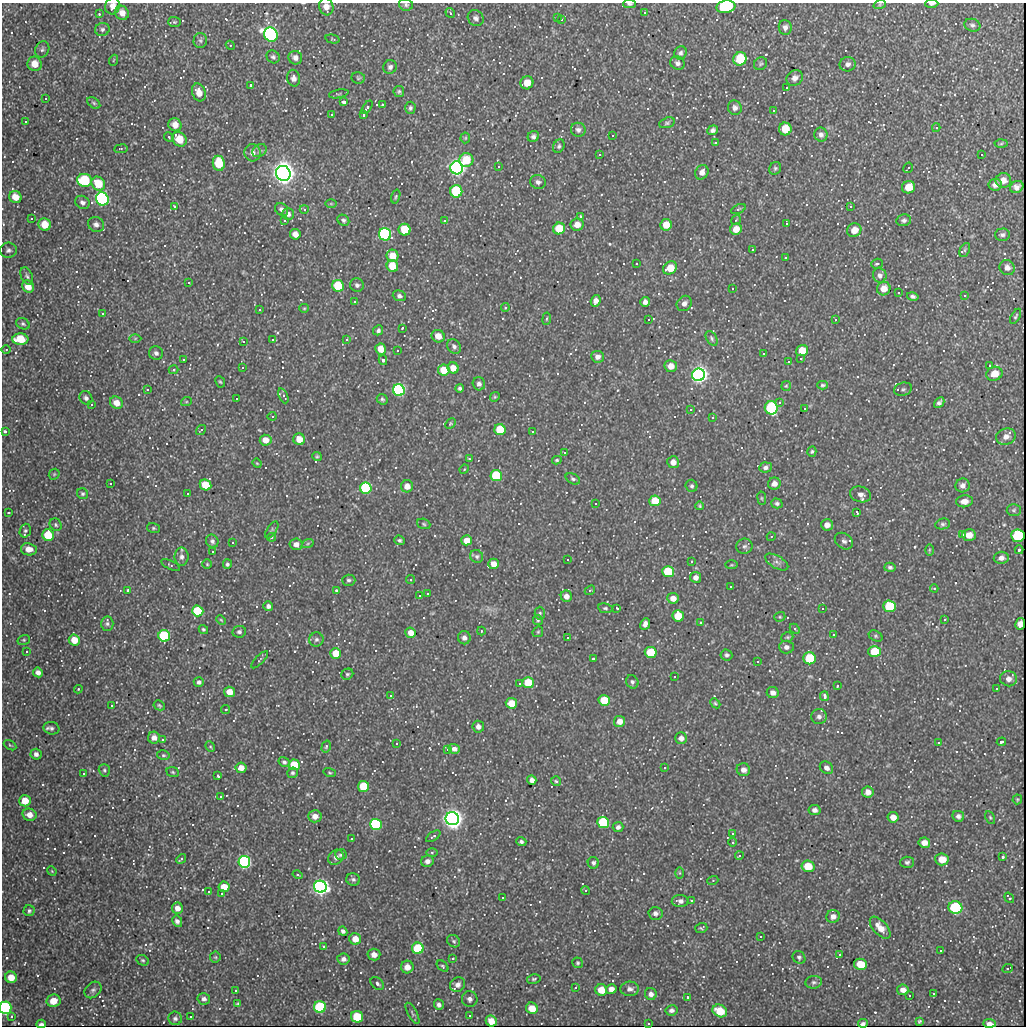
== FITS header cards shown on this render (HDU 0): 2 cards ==
NAXIS1  =                 1024
NAXIS2  =                 1024

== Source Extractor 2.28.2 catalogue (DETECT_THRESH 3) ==
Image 1024 x 1024 px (HDU 0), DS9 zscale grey, 1 PNG px = 1 image px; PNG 1028 x 1028 px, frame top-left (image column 1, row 1024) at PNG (2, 3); each listed source drawn as its Kron ellipse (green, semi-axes under 4 px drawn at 4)
Background 304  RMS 12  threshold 35.6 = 3 sigma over >= 5 px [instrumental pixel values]
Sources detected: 653; of the 653, the 500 brightest by FLUX_AUTO listed and drawn (153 fainter detections omitted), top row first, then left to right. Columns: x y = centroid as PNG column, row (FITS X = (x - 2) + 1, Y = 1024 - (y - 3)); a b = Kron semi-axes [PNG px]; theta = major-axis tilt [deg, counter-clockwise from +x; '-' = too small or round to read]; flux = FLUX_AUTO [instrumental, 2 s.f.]
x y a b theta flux
629 4 6 3 -1 1.2e+03
880 4 6 4 19 1.0e+03
932 4 6 3 2 2.7e+03
406 5 7 6 - 1.8e+03
112 6 8 7 - 5.4e+03
326 7 8 7 - 6.3e+03
726 7 10 6 8 4.8e+04
644 12 3 3 - 1.3e+03
122 13 7 6 - 6.8e+03
450 13 5 4 - 1.0e+03
99 14 3 3 - 7.8e+02
557 17 4 3 - 8.8e+02
476 18 8 7 - 3.0e+03
561 19 4 3 - 1.4e+03
174 22 6 5 - 1.2e+03
972 25 8 6 -16 2.3e+03
785 27 7 6 - 3.1e+03
102 29 7 6 - 2.3e+03
271 35 7 6 - 3.6e+05
332 39 7 4 -14 9.4e+02
200 40 7 6 - 2.0e+03
230 45 5 4 - 9.1e+02
42 49 8 6 63 2.0e+03
680 53 7 6 - 2.2e+03
273 57 7 6 - 2.0e+03
295 58 7 6 - 3.9e+03
740 59 7 6 - 3.0e+04
114 60 5 3 - 8.0e+02
677 63 7 6 - 2.7e+03
35 64 7 7 - 9.6e+03
760 64 7 6 - 1.5e+03
848 64 8 7 - 3.2e+03
390 67 7 6 - 2.4e+03
294 78 8 6 -78 3.9e+03
358 78 7 6 - 1.4e+03
795 78 9 7 39 4.4e+03
527 83 6 6 - 1.1e+04
250 85 4 3 - 1.4e+03
786 88 3 3 - 8.3e+02
399 91 5 5 - 1.5e+03
199 92 9 6 -72 8.6e+03
339 94 10 3 11 1.2e+03
45 98 3 3 - 2.6e+03
343 102 4 3 - 5.5e+03
94 103 7 5 -37 1.6e+03
382 104 3 3 - 2.3e+03
367 107 7 4 55 2.1e+03
410 108 6 5 - 1.9e+03
735 108 7 7 - 3.4e+03
773 110 3 3 - 8.5e+03
332 114 4 4 - 8.6e+02
363 115 3 3 - 1.0e+03
25 121 3 3 - 1.6e+03
667 123 8 5 17 1.6e+03
175 125 7 6 - 7.2e+03
936 128 4 4 - 1.1e+03
785 129 6 6 - 1.4e+04
578 130 7 7 - 2.9e+03
713 130 5 4 - 2.4e+03
612 135 3 3 - 1.2e+03
821 135 7 6 - 3.0e+03
533 136 6 5 - 2.3e+03
169 137 5 4 - 9.1e+02
465 138 5 5 - 1.1e+03
179 139 8 6 -44 1.7e+04
715 143 3 3 - 8.6e+02
1001 144 6 4 3 9.9e+02
559 146 7 5 64 1.7e+03
121 149 7 3 8 8.5e+02
259 150 7 6 - 1.8e+03
252 153 8 8 - 4.4e+03
599 154 3 3 - 2.0e+03
981 154 3 3 - 9.7e+02
466 160 7 7 - 2.0e+04
219 163 8 6 -83 2.4e+04
498 166 3 3 - 1.3e+03
457 168 6 6 - 7.9e+05
775 168 7 5 57 1.5e+03
908 168 5 2 - 1.5e+03
702 172 7 6 - 4.7e+03
283 173 8 7 - 1.7e+06
84 180 7 6 - 4.2e+04
1003 180 8 7 - 5.9e+03
538 182 8 7 - 2.9e+03
98 184 7 6 - 2.0e+04
995 185 6 6 - 4.0e+03
909 187 7 6 - 1.2e+04
1017 187 7 5 32 4.3e+03
456 191 6 6 - 6.4e+04
15 197 6 6 - 8.4e+03
396 197 7 4 73 1.1e+03
102 199 7 6 - 2.4e+05
82 202 7 6 - 2.9e+03
331 204 6 4 0 9.6e+02
174 206 3 3 - 3.3e+03
850 206 4 3 - 8.5e+02
282 209 7 6 - 2.9e+03
304 209 4 4 - 1.0e+03
738 209 8 3 26 9.9e+02
288 214 6 5 - 3.2e+03
580 216 3 3 - 1.2e+03
31 218 3 3 - 1.6e+03
284 220 3 3 - 1.5e+03
343 220 6 5 - 1.8e+03
736 220 5 3 - 8.7e+02
904 220 7 6 - 2.1e+03
444 221 3 3 - 1.8e+03
786 223 4 3 - 3.4e+03
96 224 8 7 - 3.3e+03
577 224 6 6 - 7.0e+03
45 225 6 6 - 1.2e+04
666 225 6 5 - 1.1e+04
559 228 6 6 - 2.0e+04
736 229 6 5 - 8.5e+03
405 230 6 6 - 2.8e+04
854 230 7 6 - 8.7e+03
295 234 5 5 - 5.6e+03
385 234 6 6 - 2.2e+05
1002 235 7 6 - 2.2e+03
752 249 3 3 - 3.3e+03
8 250 8 7 - 2.7e+03
965 250 7 5 64 1.4e+03
392 256 6 6 - 1.2e+04
785 258 4 3 - 9.8e+02
636 263 3 3 - 1.1e+03
877 264 6 4 17 1.7e+03
392 266 6 5 - 1.6e+04
670 268 7 6 - 1.5e+04
1007 268 8 7 - 4.2e+03
880 275 7 6 - 2.9e+03
27 276 9 5 -66 2.0e+03
188 282 3 3 - 1.3e+03
357 285 7 6 - 2.5e+03
28 286 6 5 - 9.1e+03
338 286 6 5 - 3.7e+04
732 288 3 3 - 2.1e+03
884 289 7 6 - 8.6e+03
898 292 3 3 - 2.2e+03
964 295 3 2 - 8.1e+02
399 296 7 5 -19 2.3e+03
913 296 6 4 -13 2.3e+03
596 301 6 4 71 4.6e+03
354 302 4 3 - 1.0e+03
645 302 5 5 - 3.2e+03
684 303 8 7 - 4.1e+03
304 308 5 4 - 9.1e+02
505 308 4 3 - 1.4e+03
259 310 3 2 - 9.7e+02
102 313 3 3 - 1.6e+03
1016 316 8 3 61 1.1e+03
547 319 6 3 81 9.3e+02
648 319 3 2 - 1.0e+03
835 319 3 3 - 1.4e+03
23 324 7 5 -29 1.6e+03
402 328 3 3 - 7.8e+02
378 330 5 4 - 2.0e+03
438 336 6 6 - 9.0e+03
135 338 6 4 1 1.1e+03
712 338 8 5 -61 1.8e+03
20 339 8 6 -2 2.2e+04
346 339 3 3 - 7.9e+02
272 340 4 4 - 1.2e+03
243 341 3 3 - 3.1e+03
454 346 8 6 -47 2.6e+03
381 349 5 5 - 1.0e+04
6 350 4 3 - 7.9e+02
397 350 3 3 - 1.6e+03
802 351 6 5 - 1.4e+04
156 353 7 6 - 2.6e+03
763 353 3 3 - 1.8e+03
597 357 6 6 - 3.8e+03
801 358 4 3 - 1.3e+03
183 359 3 2 - 8.3e+02
383 360 5 4 - 2.0e+03
788 362 4 3 - 1.1e+03
989 365 4 4 - 1.6e+03
671 366 6 6 - 7.8e+03
242 368 4 3 - 8.4e+02
453 368 6 5 - 8.5e+03
174 370 5 4 - 1.1e+03
444 370 5 5 - 1.7e+04
994 374 8 7 - 1.1e+04
699 375 6 6 - 7.4e+05
220 382 6 4 -64 1.1e+03
479 384 7 6 - 3.1e+03
823 385 5 3 - 1.4e+03
786 386 5 5 - 9.6e+02
460 388 4 4 - 1.7e+03
147 389 2 2 - 7.9e+02
903 389 9 6 15 2.2e+03
399 390 6 6 - 2.9e+05
283 396 8 4 -66 1.9e+03
495 397 5 4 - 1.0e+03
86 398 7 6 - 2.4e+03
236 399 3 3 - 1.1e+03
382 399 6 5 - 1.4e+03
186 402 5 3 - 9.0e+02
779 402 4 4 - 3.2e+03
116 403 7 6 - 7.4e+03
939 403 6 4 42 2.0e+03
91 404 3 3 - 2.0e+03
771 408 6 6 - 1.0e+05
804 408 3 2 - 9.8e+02
690 409 3 2 - 8.4e+02
272 416 4 4 - 9.5e+02
712 417 3 3 - 3.4e+03
450 424 6 4 46 1.1e+03
201 430 5 3 - 7.8e+02
500 430 5 5 - 3.3e+04
5 431 3 3 - 6.1e+03
532 431 3 3 - 1.1e+04
1006 436 10 8 18 5.4e+03
299 439 6 5 - 1.1e+04
266 440 6 5 - 9.1e+03
564 452 3 3 - 7.8e+02
812 452 5 4 - 1.3e+03
317 456 5 4 - 1.1e+03
469 459 4 3 - 9.4e+02
557 460 5 4 - 1.1e+03
673 462 6 6 - 6.3e+03
257 463 5 4 - 7.8e+02
765 467 6 5 - 2.8e+03
464 469 5 4 - 7.9e+02
54 474 6 5 - 1.1e+03
496 476 5 5 - 4.8e+04
573 479 8 5 -28 1.8e+03
110 483 3 3 - 5.2e+03
774 484 6 6 - 4.9e+03
206 485 6 5 - 2.0e+04
963 485 7 6 - 3.3e+03
407 486 6 6 - 7.4e+03
692 486 6 6 - 1.7e+03
366 488 6 5 - 1.2e+05
187 493 3 3 - 8.1e+03
82 494 6 5 - 1.6e+03
860 494 11 7 -16 4.4e+03
762 498 7 3 -82 9.3e+02
655 501 5 5 - 1.9e+04
964 501 8 6 6 5.7e+03
595 503 3 3 - 1.5e+03
777 503 6 5 - 1.9e+03
700 506 4 3 - 1.0e+03
1014 510 7 6 - 1.5e+03
857 512 4 2 - 9.6e+02
8 513 3 2 - 8.2e+02
424 524 7 5 -20 1.3e+03
943 524 7 5 12 1.7e+03
56 525 7 5 -52 1.6e+03
827 525 6 5 - 5.5e+03
153 528 6 5 - 1.3e+03
272 530 9 4 56 1.4e+03
25 531 7 5 72 1.5e+03
962 534 3 3 - 2.1e+03
48 535 6 5 - 2.6e+04
969 535 7 6 - 8.4e+03
1018 536 7 6 - 6.2e+04
271 537 4 3 - 8.6e+02
771 537 4 3 - 7.9e+02
399 540 5 4 - 1.5e+03
467 540 5 5 - 9.6e+03
212 541 7 6 - 2.2e+03
844 541 10 7 -36 3.0e+03
232 542 3 3 - 2.1e+03
308 543 6 4 20 1.1e+03
296 544 6 5 - 5.1e+03
744 546 8 7 - 2.5e+03
29 549 8 6 -9 7.1e+03
929 550 6 4 89 9.9e+02
1019 550 4 3 - 1.2e+03
212 551 3 3 - 2.4e+03
477 556 7 6 - 1.9e+03
182 557 9 7 90 3.3e+03
1001 558 7 6 - 4.1e+03
567 559 3 3 - 1.4e+03
691 561 3 2 - 8.9e+02
777 562 13 6 -30 3.4e+03
207 564 4 4 - 8.5e+02
227 564 5 4 - 1.7e+03
494 564 5 5 - 7.8e+03
171 565 10 3 -25 1.0e+03
731 565 6 3 1 9.0e+02
890 567 6 4 -14 1.7e+03
668 572 6 5 - 3.8e+04
695 577 5 5 - 4.1e+03
349 580 6 5 - 1.8e+03
410 580 4 4 - 1.5e+03
730 586 3 3 - 4.4e+03
934 588 4 4 - 9.6e+02
128 590 3 3 - 4.1e+03
336 590 4 4 - 1.9e+03
590 590 5 4 - 1.0e+03
427 593 3 2 - 8.1e+02
419 595 3 2 - 1.0e+03
566 596 6 5 - 4.8e+03
673 598 6 5 - 7.9e+03
268 606 5 4 - 3.2e+03
890 606 6 6 - 5.4e+04
605 608 7 5 -9 1.6e+03
617 608 3 2 - 9.1e+02
822 608 2 2 - 7.8e+02
198 611 6 5 - 5.2e+04
540 613 6 5 - 1.4e+03
678 616 6 5 - 2.1e+04
780 617 6 4 19 1.0e+03
945 619 4 4 - 9.9e+02
221 620 5 3 - 8.2e+02
538 620 5 4 - 1.2e+03
701 622 4 3 - 1.8e+03
107 624 7 6 - 2.0e+03
645 624 6 4 66 3.7e+03
1020 624 6 5 - 5.2e+03
203 629 5 4 - 1.4e+03
795 629 6 3 -46 1.0e+03
481 631 4 4 - 8.4e+02
239 632 7 5 10 2.5e+03
538 632 6 4 45 1.2e+03
411 633 5 5 - 7.0e+03
833 634 3 3 - 1.3e+03
164 636 6 5 - 7.2e+04
875 636 7 5 -28 1.3e+03
567 637 3 3 - 1.6e+03
787 637 6 4 19 1.3e+03
464 638 6 6 - 3.4e+03
316 639 7 7 - 2.3e+03
24 640 6 5 - 1.3e+03
74 640 5 5 - 1.2e+04
786 647 7 6 - 3.3e+03
26 651 3 3 - 1.2e+03
874 651 6 5 - 2.6e+04
651 652 6 5 - 3.1e+04
336 653 5 5 - 1.4e+04
726 655 6 5 - 1.8e+03
810 658 6 6 - 4.6e+04
593 659 4 3 - 5.3e+03
260 660 11 2 46 1.0e+03
757 661 3 3 - 8.0e+02
38 672 5 5 - 3.6e+03
347 674 6 5 - 1.4e+03
674 677 3 2 - 1.1e+03
1009 679 8 7 - 4.4e+03
199 682 5 5 - 2.4e+03
632 682 7 6 - 2.2e+03
519 683 3 3 - 1.7e+03
528 683 5 5 - 2.9e+04
837 686 3 3 - 8.5e+02
996 688 3 3 - 9.7e+02
78 689 4 3 - 7.8e+02
229 692 5 5 - 1.0e+04
773 693 6 5 - 4.4e+03
390 695 3 3 - 2.6e+03
824 696 5 3 - 2.1e+03
604 700 6 5 - 2.6e+04
511 703 5 5 - 1.6e+04
715 703 5 4 - 1.2e+03
111 705 3 3 - 1.6e+03
159 705 6 4 -28 1.3e+03
226 709 4 4 - 1.2e+03
819 717 8 7 - 3.4e+03
620 721 5 5 - 6.4e+03
478 727 6 6 - 3.9e+03
51 728 8 6 -15 2.4e+03
154 738 6 6 - 4.8e+03
681 738 6 6 - 4.3e+03
162 739 4 3 - 8.4e+02
938 742 3 3 - 2.2e+03
1001 742 4 3 - 4.4e+03
396 743 4 4 - 1.5e+03
10 745 7 4 -31 1.1e+03
326 746 6 4 74 1.3e+03
210 747 6 4 -67 1.1e+03
447 749 3 3 - 8.9e+02
454 749 6 5 - 3.4e+03
36 754 5 5 - 2.9e+03
163 755 6 5 - 1.3e+03
284 762 6 5 - 1.8e+03
294 765 5 5 - 2.9e+04
241 768 5 5 - 6.5e+03
664 768 4 3 - 7.9e+02
826 768 7 6 - 4.1e+03
104 770 6 5 - 1.4e+03
743 770 7 6 - 4.5e+03
173 772 6 5 - 1.3e+03
83 773 3 3 - 8.6e+02
292 773 5 5 - 1.7e+03
330 773 6 4 -18 1.1e+03
218 776 3 3 - 2.1e+03
532 780 5 4 - 4.3e+03
556 781 5 5 - 1.3e+03
363 786 6 5 - 3.9e+04
868 792 5 5 - 5.3e+03
220 796 4 3 - 8.3e+02
1017 799 5 5 - 1.0e+03
25 801 6 6 - 1.2e+04
814 810 6 5 - 3.3e+03
29 815 7 6 - 5.9e+03
315 816 6 6 - 6.2e+03
958 816 6 5 - 2.6e+03
893 817 5 5 - 7.2e+03
990 817 7 4 -63 1.2e+03
452 819 7 6 - 1.2e+06
603 822 6 5 - 9.2e+04
376 824 6 5 - 1.8e+05
618 827 5 5 - 2.5e+03
732 833 3 3 - 5.2e+03
433 836 8 3 34 1.4e+03
351 839 3 3 - 1.5e+03
521 842 5 4 - 1.9e+03
732 842 4 3 - 8.5e+02
924 843 6 5 - 5.3e+03
432 852 6 4 0 1.1e+03
341 855 6 5 - 1.5e+03
739 856 4 4 - 2.0e+03
336 857 8 6 44 3.7e+03
1003 857 3 3 - 2.3e+03
181 859 5 3 - 1.6e+03
942 859 7 6 - 1.2e+04
427 861 6 6 - 4.2e+03
244 862 6 5 - 3.1e+05
907 862 7 5 3 2.0e+03
593 863 6 5 - 2.3e+03
808 866 6 5 - 2.1e+04
52 871 5 4 - 7.8e+02
680 873 6 4 -89 9.1e+02
298 875 5 4 - 1.5e+03
353 879 7 6 - 2.0e+03
713 880 5 3 - 7.9e+02
224 887 5 5 - 1.2e+04
320 887 6 6 - 6.6e+05
585 890 4 4 - 8.9e+02
208 891 3 3 - 1.5e+03
221 893 3 3 - 1.2e+03
502 897 3 3 - 9.9e+02
1009 898 5 3 - 1.6e+03
691 900 3 3 - 4.0e+03
680 901 8 6 0 3.4e+03
177 908 5 5 - 4.8e+03
955 908 7 6 - 1.1e+05
29 911 5 5 - 1.7e+03
655 913 7 6 - 3.0e+03
833 916 7 6 - 4.1e+03
177 921 6 5 - 2.5e+03
701 928 6 5 - 1.2e+03
880 928 13 7 -48 9.2e+03
343 931 5 4 - 2.2e+03
760 936 3 3 - 1.4e+03
355 939 6 5 - 1.0e+04
454 941 7 5 -38 1.6e+03
323 946 3 3 - 2.8e+03
418 948 6 5 - 5.6e+04
940 951 3 3 - 1.3e+03
839 954 3 3 - 1.7e+03
374 955 6 5 - 5.7e+03
215 957 5 5 - 1.3e+03
799 957 7 6 - 1.8e+03
452 958 3 3 - 2.6e+03
343 959 6 5 - 3.1e+03
143 960 6 5 - 1.4e+03
578 963 5 5 - 1.2e+03
860 964 6 5 - 1.6e+04
443 966 7 4 -43 1.3e+03
407 967 6 6 - 8.1e+03
1008 968 5 3 - 1.2e+03
11 977 6 5 - 9.2e+03
534 979 7 4 12 1.3e+03
814 982 8 6 7 2.1e+03
377 983 8 5 -41 2.5e+03
457 985 8 7 - 4.2e+03
575 987 4 3 - 1.0e+03
611 989 5 5 - 4.2e+03
630 989 9 7 2 3.3e+03
93 990 9 7 43 2.5e+03
235 990 3 2 - 8.0e+02
601 990 6 5 - 1.3e+04
903 990 6 5 - 5.2e+03
933 993 3 3 - 3.8e+03
651 994 6 6 - 3.5e+03
909 995 3 2 - 1.1e+03
687 997 4 3 - 9.7e+02
204 999 6 5 - 2.6e+03
470 999 8 7 - 3.4e+03
53 1001 7 6 - 9.9e+03
238 1004 4 3 - 9.5e+02
439 1005 5 5 - 2.6e+03
320 1007 6 6 - 1.1e+05
5 1008 6 6 - 1.8e+05
532 1008 6 5 - 1.2e+04
671 1010 6 5 - 2.5e+03
720 1011 7 6 - 1.7e+04
412 1013 12 4 -61 1.8e+03
469 1015 3 3 - 9.6e+03
11 1016 3 2 - 8.4e+02
190 1017 3 2 - 8.3e+02
357 1017 6 6 - 3.4e+04
175 1018 7 6 - 2.2e+03
491 1021 6 5 - 9.3e+03
919 1021 4 3 - 1.3e+03
648 1023 2 2 - 8.7e+02
863 1023 5 3 - 1.8e+03
990 1023 6 3 -5 2.3e+03
41 1024 4 3 - 8.8e+02
At the frame edge (FLAGS 8, measured only in part): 7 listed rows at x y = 629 4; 932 4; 406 5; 112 6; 326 7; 726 7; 5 1008
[153 fainter detections neither listed nor drawn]